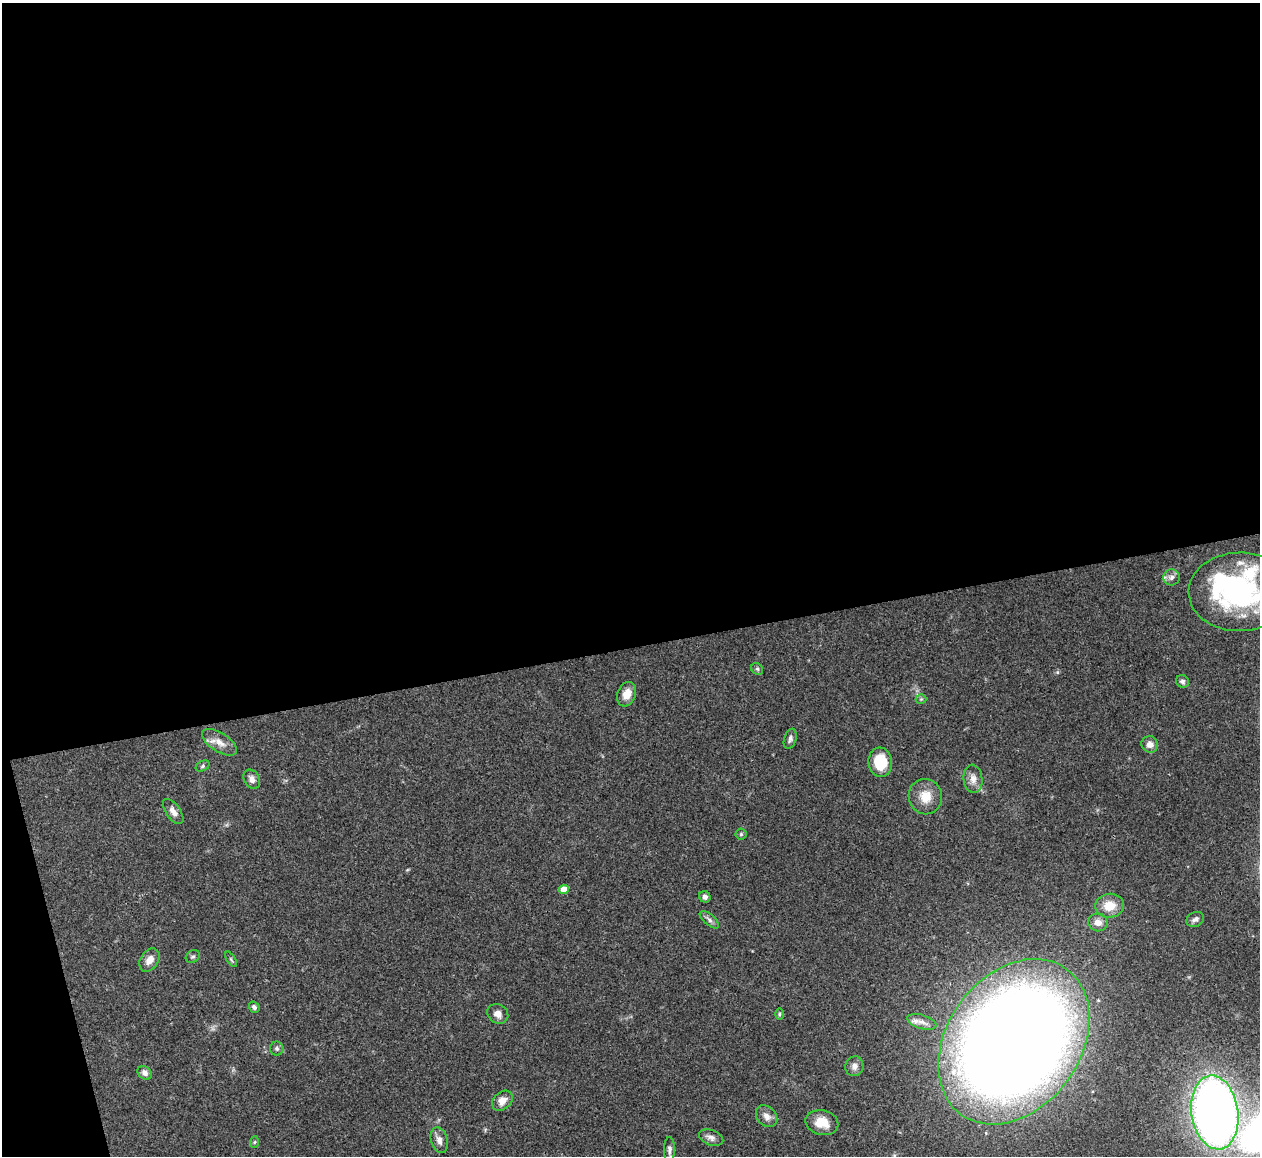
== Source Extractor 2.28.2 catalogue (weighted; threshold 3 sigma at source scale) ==
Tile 1 of 4 x 4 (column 1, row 1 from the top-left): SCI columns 4-1261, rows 3720-4873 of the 5033 x 5015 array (HDU 1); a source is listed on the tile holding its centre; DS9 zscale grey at full resolution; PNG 1262 x 1158 px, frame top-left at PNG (2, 3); each listed source drawn as its Kron ellipse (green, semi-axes under 4 px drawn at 4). Shown black and unused: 57% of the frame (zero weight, under 3 of 4 exposures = <1% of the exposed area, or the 3 px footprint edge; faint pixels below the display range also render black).
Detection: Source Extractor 2.28.2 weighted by HDU 2 'WHT'; one run over the whole footprint, this tile lists its part. Background 0.0492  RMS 0.0049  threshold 0.0219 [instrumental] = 3 sigma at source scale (4.5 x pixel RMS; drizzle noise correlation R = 1.50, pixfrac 1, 0.05/0.05 arcsec/px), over >= 5 px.
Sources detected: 47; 1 inside a brighter object's white glare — neither listed nor drawn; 5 inside a brighter listed object's ellipse — not listed separately; the other 41 listed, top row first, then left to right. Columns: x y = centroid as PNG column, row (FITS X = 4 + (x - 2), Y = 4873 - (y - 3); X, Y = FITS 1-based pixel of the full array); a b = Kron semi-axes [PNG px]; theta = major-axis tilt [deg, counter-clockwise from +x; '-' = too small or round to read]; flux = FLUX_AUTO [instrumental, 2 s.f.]
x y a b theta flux
1172 577 8 8 - 1.9
1240 592 51 39 2 96
757 669 6 5 - 0.83
1182 681 6 6 - 1.6
627 694 13 9 69 5.3
921 699 5 5 - 0.69
790 739 10 6 72 1.6
220 742 20 9 -33 5.2
1150 744 8 8 - 3.3
880 762 14 12 -84 14
203 766 7 5 29 0.9
252 779 10 7 -59 2.6
973 779 14 9 -83 3.9
925 797 18 16 -72 8.6
173 811 14 7 -54 3.3
741 834 5 5 - 0.76
564 889 5 4 - 6
705 897 6 5 - 1.8
1109 906 14 12 6 8.7
1195 919 9 7 28 1.8
709 920 12 5 -40 1.8
1098 922 9 9 - 3.5
193 957 7 6 - 1.1
231 959 9 3 -57 0.7
149 960 12 9 58 4.3
254 1007 6 5 - 1.4
498 1014 11 9 -33 3.3
780 1014 6 4 89 0.69
922 1022 15 7 -17 2.9
1014 1042 90 66 54 1200
277 1048 7 6 - 1.3
854 1066 10 9 - 2.7
145 1073 8 6 -41 2
502 1101 11 8 41 4.4
1215 1112 37 23 -82 410
767 1116 12 9 -47 3.1
822 1123 17 12 -13 8
711 1138 12 7 -19 2.4
439 1140 13 8 -74 3
255 1142 5 3 - 0.57
669 1149 12 5 89 1.9
Overlapping masked pixels (flux is a lower limit): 1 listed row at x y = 1215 1112
Isophote crosses this tile's border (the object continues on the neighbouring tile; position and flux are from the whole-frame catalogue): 2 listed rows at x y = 1240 592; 669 1149